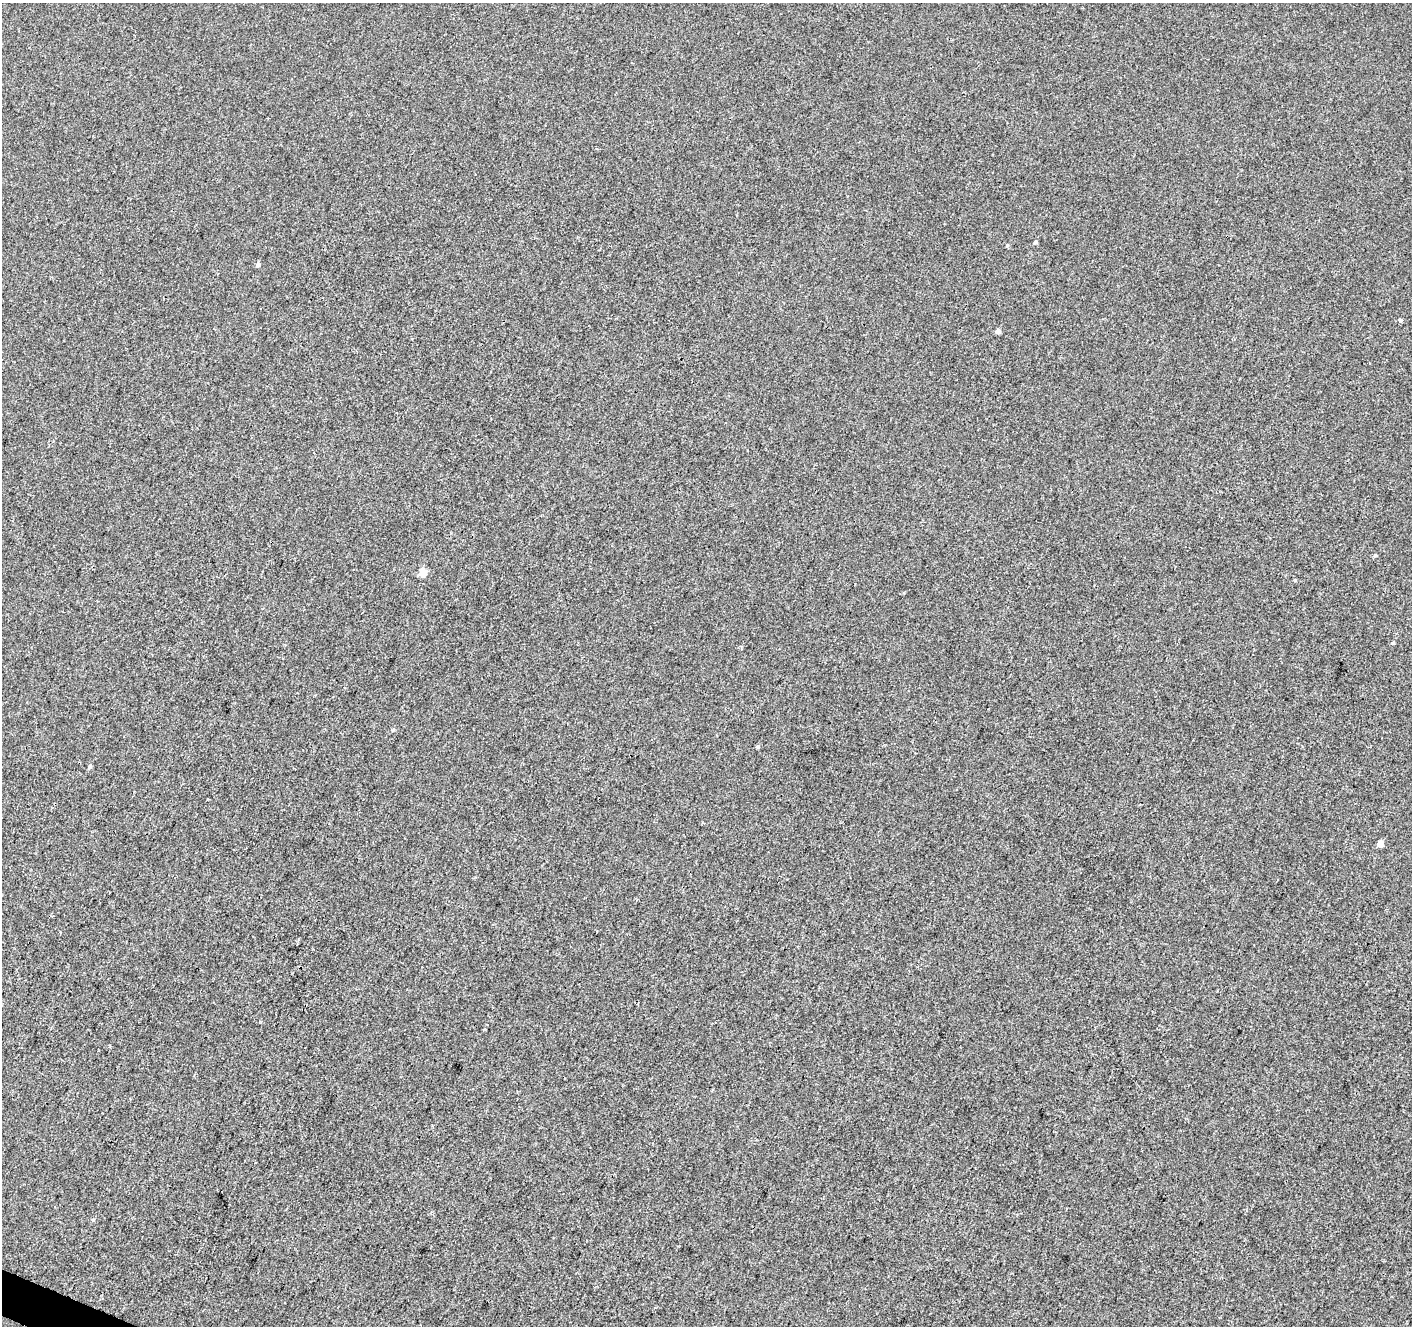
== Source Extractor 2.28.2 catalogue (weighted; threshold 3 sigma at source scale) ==
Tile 7 of 4 x 4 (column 3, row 2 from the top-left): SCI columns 2825-4234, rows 2855-4178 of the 5656 x 5772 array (HDU 1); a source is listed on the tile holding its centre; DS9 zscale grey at full resolution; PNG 1414 x 1328 px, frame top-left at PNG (2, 3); no overlay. Shown black and unused: <1% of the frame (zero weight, under 3 of 4 exposures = <1% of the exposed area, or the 3 px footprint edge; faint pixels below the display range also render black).
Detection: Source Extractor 2.28.2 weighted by HDU 2 'WHT'; one run over the whole footprint, this tile lists its part. Background -1.68e-04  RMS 0.0032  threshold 0.0146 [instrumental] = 3 sigma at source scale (4.5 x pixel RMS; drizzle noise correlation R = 1.50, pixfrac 1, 0.0396/0.0396 arcsec/px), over >= 5 px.
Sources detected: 13; all 13 listed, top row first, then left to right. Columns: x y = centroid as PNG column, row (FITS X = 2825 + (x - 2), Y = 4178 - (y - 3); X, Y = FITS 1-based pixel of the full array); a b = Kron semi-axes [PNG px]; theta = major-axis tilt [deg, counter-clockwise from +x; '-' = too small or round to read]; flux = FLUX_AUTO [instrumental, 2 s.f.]
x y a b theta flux
1035 242 5 4 - 0.56
1007 246 4 4 - 0.37
258 265 5 5 - 0.89
1400 320 4 3 - 1.8
998 331 4 4 - 1.8
1375 555 5 4 - 0.51
423 572 5 4 - 7.5
1393 643 5 4 - 0.46
393 730 4 4 - 0.43
758 746 4 4 - 0.58
90 766 6 4 59 0.63
1380 844 5 4 - 3.7
93 1220 5 3 - 0.36